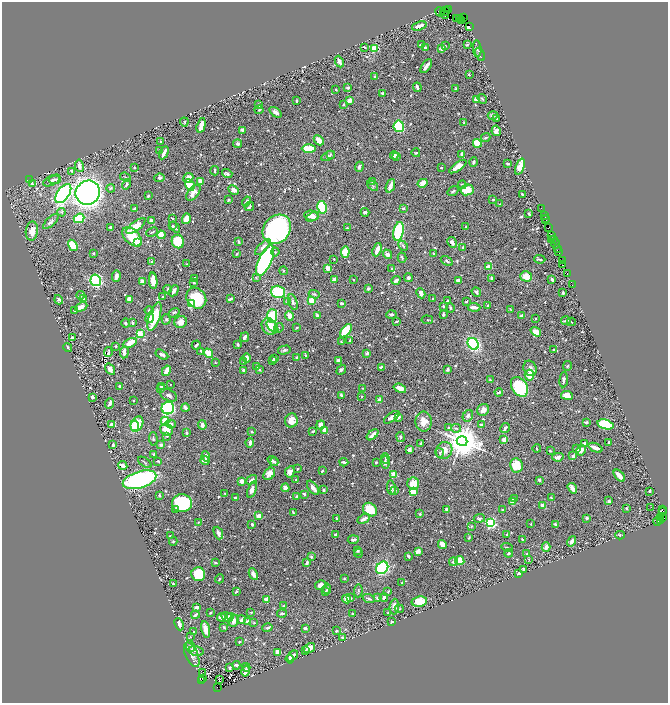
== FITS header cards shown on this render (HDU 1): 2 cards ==
NAXIS1  =                 1332
NAXIS2  =                 1401

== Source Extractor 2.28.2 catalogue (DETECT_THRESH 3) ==
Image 1332 x 1401 px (HDU 1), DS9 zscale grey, zoomed out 1/2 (1 PNG px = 2 x 2 image px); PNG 670 x 705 px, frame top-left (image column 1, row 1401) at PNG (2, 2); each listed source drawn as its Kron ellipse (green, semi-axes under 4 px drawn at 4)
Background 0.479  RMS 0.01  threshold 0.0307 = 3 sigma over >= 5 px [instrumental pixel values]
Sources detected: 832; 61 cannot appear on this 1/2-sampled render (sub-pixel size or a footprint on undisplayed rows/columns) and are neither listed nor drawn; of the other 771, the 500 brightest by FLUX_AUTO listed and drawn (271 fainter detections omitted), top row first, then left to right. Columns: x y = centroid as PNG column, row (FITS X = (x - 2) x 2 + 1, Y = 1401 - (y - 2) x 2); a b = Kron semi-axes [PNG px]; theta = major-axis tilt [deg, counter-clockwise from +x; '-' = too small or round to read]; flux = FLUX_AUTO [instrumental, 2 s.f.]
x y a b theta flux
448 10 2 1 - 120
445 11 5 2 - 770
440 12 5 3 - 170
445 14 4 2 - 500
456 18 3 2 - 51
464 18 3 1 - 82
459 19 2 1 - 22
461 21 3 3 - 660
419 26 7 3 19 17
469 27 2 2 - 98
421 45 4 3 - 5.4
467 45 4 3 - 2.7
445 46 2 2 - 2.1
365 47 3 2 - 2
425 47 3 3 - 2.6
442 48 4 3 - 5.9
374 49 3 3 - 86
477 49 8 4 -85 3.6
480 54 7 2 -65 3.1
339 62 6 3 -64 9.4
426 66 8 3 54 13
469 74 2 2 - 3.3
375 77 3 2 - 3.7
348 87 2 2 - 5.8
417 87 5 2 - 7.9
456 89 4 3 - 2.2
336 90 3 2 - 1.9
383 93 3 3 - 4.9
477 99 3 3 - 17
482 99 5 3 - 2.4
350 100 3 3 - 20
296 101 3 2 - 2.3
259 104 3 2 - 3.4
343 105 3 3 - 1.8
259 110 4 3 - 3
275 112 7 3 -37 8
493 115 5 3 - 4.9
497 118 2 2 - 1.9
184 122 4 3 - 2.2
464 123 3 2 - 2.5
201 125 7 3 75 28
399 126 6 5 - 160
242 130 3 3 - 4.2
496 131 5 4 - 8.3
486 137 4 2 - 3
319 140 6 3 -46 27
160 142 2 2 - 2.3
477 143 4 3 - 52
238 144 4 4 - 4.7
309 148 7 3 0 54
160 151 4 3 - 2.3
164 153 7 2 62 11
416 153 4 3 - 2.1
330 154 3 3 - 1.7
462 154 4 2 - 9.8
394 155 4 4 - 6.2
328 156 7 4 27 4.6
397 157 3 2 - 1.8
473 162 4 3 - 4.1
508 164 3 2 - 3.7
79 166 6 3 -80 8.6
520 166 8 4 69 43
359 167 5 3 - 4.2
441 167 2 2 - 2
458 167 10 4 35 17
134 168 2 2 - 1.8
72 171 3 2 - 2.5
215 171 4 2 - 2.7
227 174 5 3 - 5.6
125 177 5 3 - 2
159 178 5 4 - 5.6
188 178 5 4 - 18
29 180 3 3 - 4
52 180 9 4 25 6.5
55 180 6 4 3 4.7
200 181 4 3 - 16
373 182 3 3 - 2.1
423 183 5 4 - 19
32 184 3 2 - 3.7
126 184 5 2 - 3.7
190 185 6 4 -57 48
462 185 4 2 - 3.4
373 186 6 3 -39 3.2
390 186 7 2 68 17
111 188 4 4 - 2.1
234 190 5 4 - 11
467 190 6 5 - 42
453 191 6 2 35 2.2
88 193 12 11 - 990
193 193 9 5 51 14
63 194 11 6 54 430
522 194 3 1 - 2.1
148 196 2 2 - 3.8
229 200 3 2 - 2.4
493 200 4 3 - 1.8
246 201 5 2 - 4.1
500 204 2 2 - 2
249 206 5 2 - 3.9
322 207 6 4 -80 160
541 208 2 1 - 15
134 209 4 2 - 3.2
403 209 4 3 - 2.5
62 212 4 3 - 2.2
365 212 4 3 - 6.3
529 213 3 2 - 3.3
311 216 7 5 -4 17
544 216 2 1 - 21
312 217 7 4 21 13
79 218 5 4 - 67
172 218 3 2 - 2.2
545 218 2 1 - 22
186 219 5 3 - 16
151 220 4 4 - 4.5
546 220 3 1 - 41
51 222 10 4 43 5.4
136 226 11 4 37 29
173 226 3 2 - 3
466 226 2 2 - 1.9
110 227 3 2 - 3
175 227 6 1 -53 2.1
347 228 2 2 - 2.5
549 228 2 2 - 26
277 229 16 13 52 410
32 231 9 6 81 17
398 231 9 5 79 130
152 232 6 2 26 2.3
161 235 4 3 - 29
552 236 2 1 - 25
132 237 11 7 -45 64
551 240 2 1 - 37
554 240 2 2 - 34
137 242 3 2 - 82
178 242 7 6 - 68
239 242 4 2 - 3.5
452 242 5 4 - 6.7
556 244 4 1 - 43
73 245 6 4 -57 34
403 246 5 3 - 3
263 247 10 4 45 12
463 247 3 2 - 2.2
557 249 2 1 - 7.1
377 250 7 2 68 19
558 251 4 2 - 66
275 252 4 3 - 2
345 252 5 4 - 30
93 253 3 2 - 2.8
434 253 4 2 - 2.1
237 254 4 2 - 2.3
387 254 5 4 - 5.2
402 258 5 2 - 2.8
334 259 2 2 - 1.7
540 259 5 2 - 3.1
562 260 3 1 - 16
152 261 2 2 - 3.4
265 261 17 6 65 580
447 261 6 3 -31 2.7
187 264 2 2 - 1.8
563 265 3 2 - 55
489 267 3 3 - 20
328 268 3 3 - 17
392 268 3 3 - 2.8
283 271 4 2 - 1.7
567 273 3 1 - 23
116 276 6 2 80 18
526 276 6 5 - 24
256 278 4 3 - 1.7
408 278 4 4 - 4.6
492 278 3 2 - 4.5
195 279 3 2 - 3.7
552 279 4 2 - 6.4
96 280 6 5 - 360
334 280 3 2 - 16
354 280 2 2 - 1.7
396 280 4 2 - 9.9
458 280 4 2 - 8.6
153 281 8 3 -85 30
142 282 3 3 - 8.7
194 282 3 2 - 2.3
572 285 2 1 - 6.8
167 289 4 3 - 2.4
368 289 3 3 - 3.5
174 291 6 2 59 12
278 292 7 6 - 84
476 292 5 3 - 4.6
421 293 5 3 - 9.3
563 293 2 2 - 4
314 294 5 3 - 2.4
81 295 4 3 - 3.1
162 297 2 2 - 2
83 298 3 3 - 3.9
196 298 11 9 -53 81
129 299 4 3 - 9.5
230 299 4 2 - 4.5
433 299 2 2 - 2.1
59 300 5 3 - 7.6
311 300 3 3 - 38
447 300 4 2 - 1.7
287 301 4 3 - 3.2
466 301 3 2 - 2.1
293 302 8 4 -71 6.2
192 303 3 2 - 72
342 303 3 2 - 6.2
488 305 2 2 - 2.6
443 306 3 2 - 2.5
81 307 6 3 23 11
474 307 6 2 -4 12
450 308 5 3 - 2.7
510 309 4 2 - 1.7
149 310 4 2 - 5
74 311 4 2 - 1.7
174 313 6 3 34 4
391 314 5 3 - 4.4
443 314 3 3 - 3.4
317 315 3 2 - 4.1
272 316 7 5 88 75
289 316 5 3 - 19
522 316 3 3 - 9
155 317 15 5 72 66
150 318 5 3 - 13
166 319 5 4 - 3.1
536 319 2 2 - 2
427 320 6 2 -6 2.4
397 321 4 2 - 2.9
566 321 5 2 - 5
181 322 6 6 - 13
571 322 4 2 - 2.5
126 323 4 4 - 3.8
132 323 3 3 - 4.8
269 326 9 7 -53 21
272 326 7 4 -48 15
279 328 5 3 - 2.1
297 328 3 2 - 2.5
346 331 8 4 51 91
536 332 6 4 -36 21
140 334 3 2 - 82
245 337 5 3 - 8.7
72 338 3 3 - 4.1
350 340 3 3 - 2
341 342 3 2 - 1.7
130 343 7 4 26 20
473 344 6 5 - 360
196 345 5 2 - 4.1
238 345 3 2 - 4.5
116 346 2 2 - 2.4
68 347 5 2 - 4
284 350 6 4 14 4.6
554 350 3 2 - 2.3
201 351 3 2 - 3.6
108 352 5 2 - 2.2
124 352 6 3 86 12
209 353 5 3 - 68
367 353 3 3 - 4.3
162 354 7 3 -30 7.2
306 355 3 3 - 2.4
296 357 2 2 - 2.2
247 358 4 3 - 7.6
274 358 3 2 - 3.1
273 360 4 2 - 2.6
338 360 4 3 - 4.3
244 362 4 3 - 1.7
215 363 2 2 - 3.4
256 366 3 2 - 5.4
567 366 5 3 - 2.1
381 367 3 2 - 4.7
530 368 8 6 -65 8.4
110 369 6 3 -57 15
259 369 4 3 - 2.1
448 369 3 2 - 5.6
243 370 3 2 - 5.6
341 370 5 3 - 5
166 371 5 3 - 23
529 375 5 5 - 24
491 380 3 2 - 2.4
564 380 7 3 84 4.7
170 384 2 2 - 1.7
120 386 3 2 - 5.6
161 386 3 2 - 4.1
519 387 10 7 -56 130
362 388 2 2 - 1.7
400 388 6 3 -19 17
160 389 4 3 - 2.8
499 392 4 2 - 5.3
169 395 9 5 -26 7.2
341 395 3 2 - 4.1
567 395 6 4 -8 17
361 396 2 2 - 3
92 397 3 2 - 8
133 400 2 2 - 1.8
379 400 3 2 - 8.1
110 403 5 2 - 6.6
168 408 6 6 - 380
185 408 4 3 - 8.6
483 410 6 5 - 12
468 416 6 5 - 6
392 417 9 3 35 12
398 417 4 2 - 7.3
291 420 7 6 - 19
165 421 5 4 - 40
424 422 10 8 -86 21
586 422 3 2 - 5.1
137 424 8 5 60 52
171 424 5 3 - 7.1
605 424 8 4 -15 140
111 425 4 3 - 15
202 425 5 3 - 8.3
320 425 4 3 - 10
481 425 3 2 - 6.2
135 426 5 4 - 73
449 428 3 3 - 3.8
456 428 5 3 - 3.1
505 428 5 2 - 6.8
166 430 6 5 - 30
313 431 3 2 - 3.3
325 431 3 3 - 19
252 432 3 2 - 2
186 433 4 3 - 2.3
373 435 7 2 42 14
167 436 3 2 - 1.9
401 437 5 3 - 3.3
153 439 7 3 -86 2.8
504 440 2 2 - 42
462 441 5 5 - 5800
609 442 2 2 - 2.3
250 443 4 3 - 8.8
420 443 2 2 - 2.5
584 443 2 2 - 6.3
113 445 4 2 - 5.1
161 445 3 3 - 5.6
595 448 7 2 -22 20
537 449 4 1 - 2.1
577 449 3 3 - 4.2
409 450 3 2 - 12
581 450 5 4 - 10
444 451 9 7 57 20
550 451 3 2 - 2.4
440 453 4 3 - 2.8
154 454 2 2 - 2.7
206 456 5 3 - 11
573 456 3 3 - 6.2
558 457 5 3 - 9.2
385 458 5 3 - 1.9
158 461 4 2 - 3.5
205 461 4 3 - 8.6
273 461 6 3 -38 6
145 462 7 2 -37 2.3
275 462 4 2 - 2.6
344 462 4 2 - 5.8
376 462 2 2 - 2.8
385 462 7 4 -85 4.5
123 465 5 2 - 18
516 465 7 6 - 42
297 469 3 2 - 2.9
322 471 2 2 - 2.1
290 472 6 4 64 9
269 474 7 5 48 14
394 474 2 2 - 66
619 476 7 3 -48 25
140 480 17 8 17 350
251 480 6 2 35 6.6
296 480 3 2 - 1.7
539 480 2 2 - 8
242 481 3 3 - 16
413 484 6 6 - 34
285 488 4 3 - 10
313 488 8 3 -53 11
391 488 7 3 -81 7.3
572 488 6 3 -55 16
252 489 9 4 71 10
324 490 3 2 - 2.7
394 491 3 3 - 2.5
649 491 2 2 - 3.4
413 492 3 3 - 31
225 494 2 2 - 1.8
304 494 3 3 - 4
159 495 3 2 - 3.9
297 497 3 2 - 4.4
551 497 4 3 - 2.1
235 498 2 2 - 4.9
515 498 3 2 - 2
609 501 2 2 - 17
512 502 4 3 - 27
182 503 10 9 - 150
543 506 4 2 - 18
651 507 2 1 - 1.9
626 508 2 2 - 3.8
503 509 4 3 - 1.8
662 509 2 1 - 14
175 510 4 3 - 2.9
370 510 8 6 -40 42
447 510 3 3 - 8.5
663 511 3 2 - 11
293 512 3 2 - 2.1
420 514 2 2 - 7.4
259 516 3 3 - 22
336 518 4 2 - 1.9
479 518 6 3 7 3.2
587 518 3 3 - 5.5
660 518 2 1 - 120
662 518 4 4 - 150
364 519 6 3 27 11
661 520 2 2 - 120
658 521 5 2 - 170
199 522 3 2 - 2.2
491 523 3 3 - 350
252 524 3 2 - 4.2
531 524 2 2 - 1.9
555 524 3 2 - 9.5
472 526 3 2 - 1.8
218 533 6 3 -68 8.8
507 534 3 3 - 2.6
336 535 3 2 - 7.8
620 535 4 3 - 2.3
170 536 2 2 - 2
469 538 3 3 - 2.9
522 539 2 2 - 2.6
353 540 5 3 - 5.1
173 541 4 3 - 2
572 541 5 3 - 7.6
442 544 5 3 - 19
546 547 5 3 - 13
507 548 6 2 -17 2.9
357 550 3 3 - 6
418 551 3 2 - 26
358 553 4 3 - 2.5
509 553 4 3 - 4
527 554 3 3 - 2.7
408 556 4 3 - 3.5
311 557 3 3 - 3.1
529 559 3 2 - 2.3
460 561 5 4 - 37
307 562 4 3 - 4.6
453 562 4 3 - 3.8
216 563 3 2 - 3.4
382 568 7 5 46 250
524 569 4 2 - 5.7
198 574 7 7 - 100
253 574 6 3 -62 12
519 574 2 2 - 10
344 578 4 3 - 1.7
219 579 5 3 - 1.9
402 582 4 2 - 1.8
173 584 3 2 - 1.9
321 585 5 4 - 13
327 589 5 2 - 2.1
326 591 3 2 - 2.6
358 591 6 2 87 2.3
388 591 2 2 - 2.7
236 592 4 3 - 3
350 598 3 3 - 1.7
369 598 6 3 -20 4.6
378 598 4 3 - 5.4
384 598 4 3 - 6.1
266 599 2 2 - 36
347 599 4 4 - 18
419 601 8 5 11 44
283 606 2 2 - 2.5
196 607 3 2 - 11
394 607 8 4 86 10
399 609 4 2 - 2.2
251 612 3 2 - 1.8
210 613 2 2 - 4
282 613 5 2 - 4.3
352 613 2 2 - 2.3
388 613 3 2 - 2.2
195 615 4 2 - 7.2
222 617 4 3 - 22
227 617 6 4 -31 13
231 617 3 3 - 2.2
241 620 4 2 - 9.7
234 621 6 5 - 10
248 622 3 2 - 12
392 622 3 3 - 2.4
254 623 3 3 - 2.2
179 624 6 3 -67 13
224 627 3 2 - 4.5
267 628 5 3 - 5.1
305 628 4 3 - 3.2
205 629 8 4 -78 19
336 631 3 2 - 3.4
194 632 4 2 - 2.5
190 637 3 2 - 2.1
343 638 3 3 - 4.7
239 642 2 2 - 2.2
190 646 6 3 -77 3.3
310 648 6 4 33 13
305 650 2 2 - 12
196 651 7 5 -14 12
278 652 4 3 - 13
192 655 13 6 -66 12
292 656 7 3 39 11
290 659 4 2 - 11
236 665 4 2 - 5
246 667 4 3 - 2.3
230 668 2 2 - 12
246 671 5 4 - 8.8
203 672 2 1 - 2.7
202 678 2 1 - 25
220 679 2 2 - 4.5
201 681 3 2 - 210
218 688 3 2 - 320
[271 fainter detections neither listed nor drawn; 61 sub-pixel or undisplayed-footprint detections neither listed nor drawn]